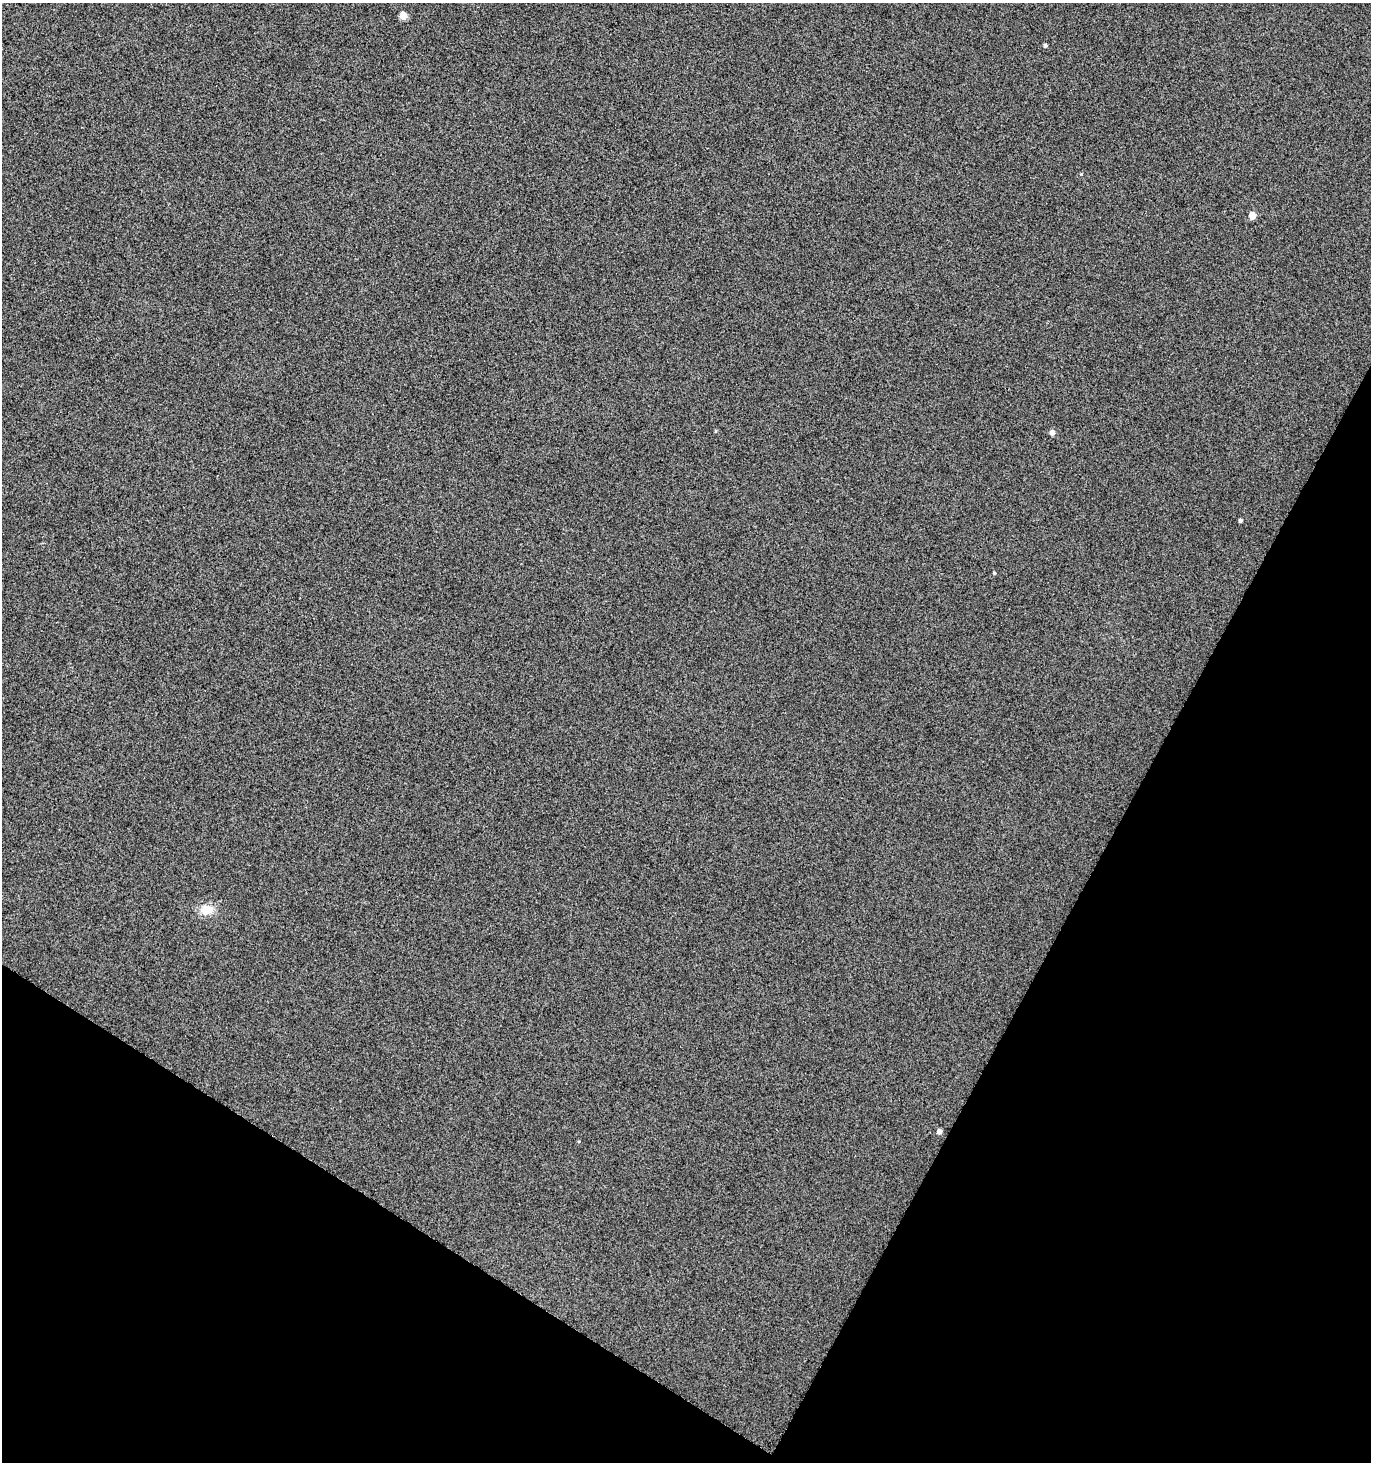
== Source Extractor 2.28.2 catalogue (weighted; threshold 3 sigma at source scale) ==
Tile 15 of 4 x 4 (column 3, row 4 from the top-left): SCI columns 2932-4300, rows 9-1468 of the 5933 x 5854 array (HDU 1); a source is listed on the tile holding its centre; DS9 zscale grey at full resolution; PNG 1373 x 1464 px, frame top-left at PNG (2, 3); no overlay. Shown black and unused: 26% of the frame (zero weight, under 3 of 5 exposures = <1% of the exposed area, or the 3 px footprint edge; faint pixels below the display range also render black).
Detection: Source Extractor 2.28.2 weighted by HDU 2 'WHT'; one run over the whole footprint, this tile lists its part. Background 0.0149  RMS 0.086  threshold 0.385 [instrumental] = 3 sigma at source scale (4.5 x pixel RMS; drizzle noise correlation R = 1.50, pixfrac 1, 0.0396/0.0396 arcsec/px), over >= 5 px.
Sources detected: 10; all 10 listed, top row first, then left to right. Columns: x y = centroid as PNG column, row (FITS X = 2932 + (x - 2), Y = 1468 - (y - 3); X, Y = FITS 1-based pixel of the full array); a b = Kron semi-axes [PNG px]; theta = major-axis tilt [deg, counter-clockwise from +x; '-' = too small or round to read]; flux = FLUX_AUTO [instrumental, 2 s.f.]
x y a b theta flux
403 16 5 5 - 140
1045 45 4 4 - 16
1081 174 4 3 - 6.8
1252 215 5 5 - 120
715 431 5 3 - 7.2
1052 432 5 5 - 39
1240 520 3 3 - 17
994 573 4 4 - 8.4
206 910 15 11 -1 120
939 1131 5 4 - 36